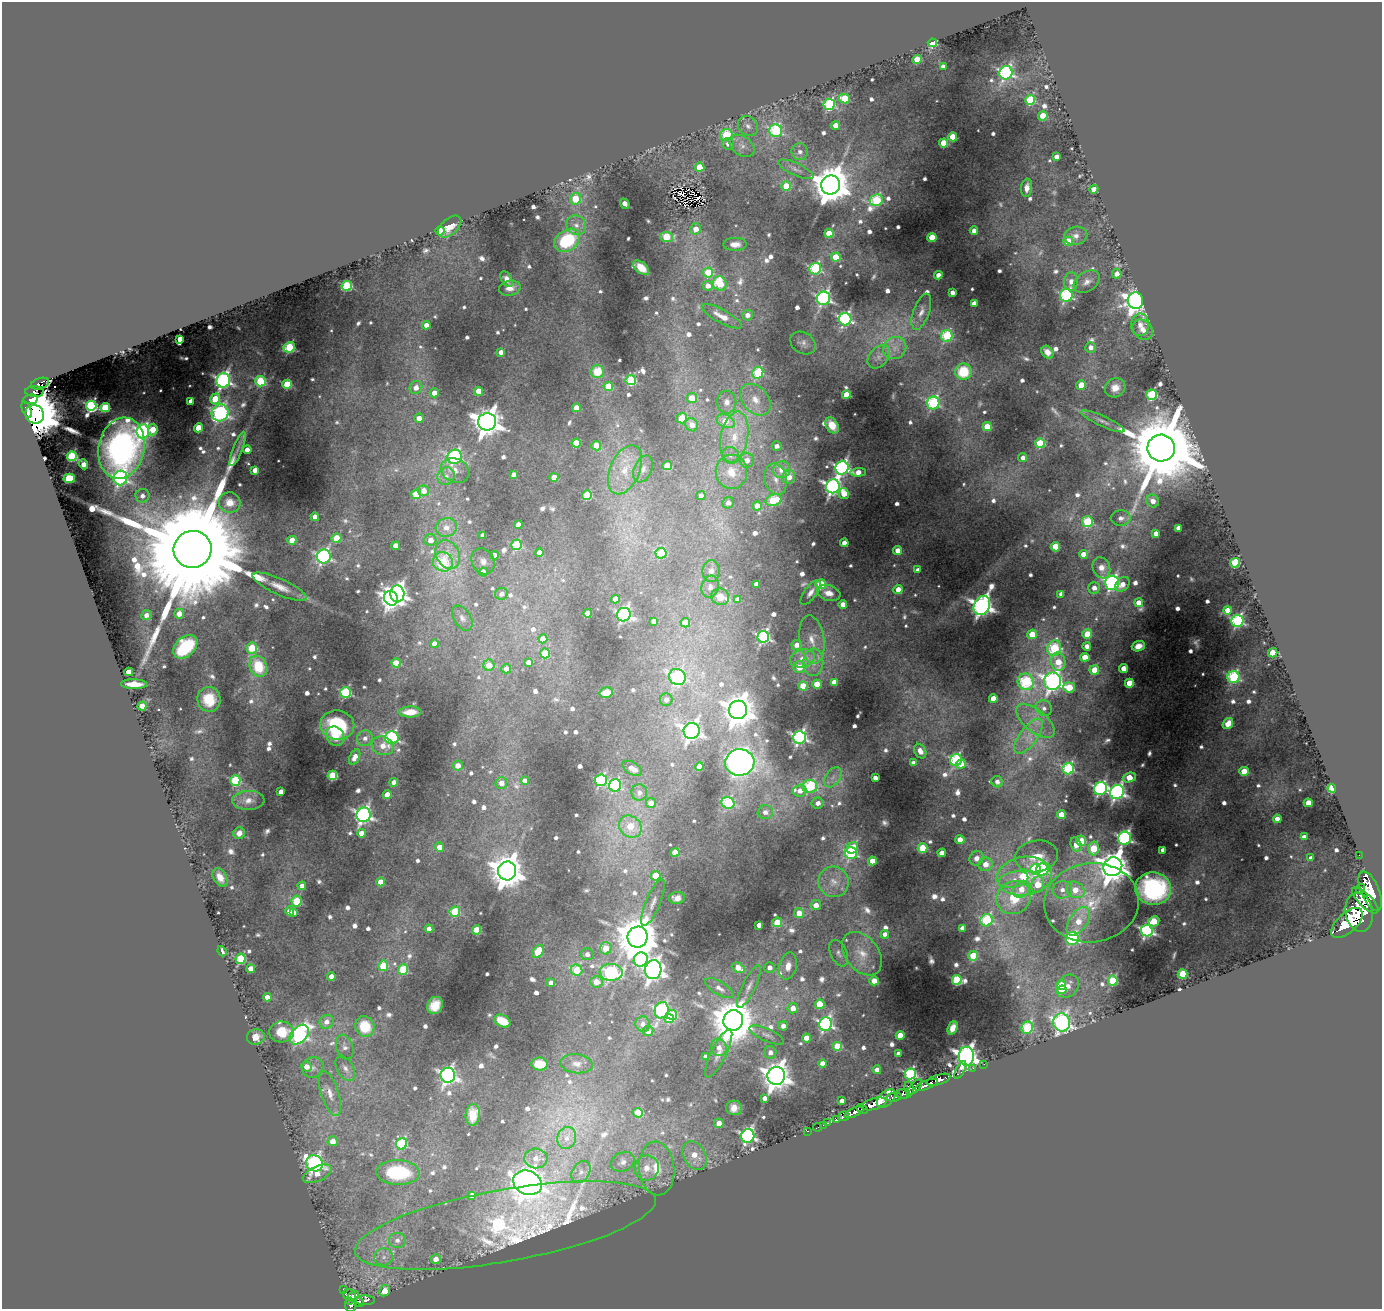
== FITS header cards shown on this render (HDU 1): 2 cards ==
NAXIS1  =                 1380
NAXIS2  =                 1307

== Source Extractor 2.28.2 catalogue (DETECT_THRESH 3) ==
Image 1380 x 1307 px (HDU 1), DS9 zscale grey, 1 PNG px = 1 image px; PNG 1384 x 1311 px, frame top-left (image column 1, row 1307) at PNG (2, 2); each listed source drawn as its Kron ellipse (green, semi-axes under 4 px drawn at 4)
Background 1.3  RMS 0.028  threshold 0.0836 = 3 sigma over >= 5 px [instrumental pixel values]
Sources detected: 893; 1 with non-positive FLUX_AUTO (blend fragments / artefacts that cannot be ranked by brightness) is neither listed nor drawn; of the other 892, the 500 brightest by FLUX_AUTO listed and drawn (392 fainter detections omitted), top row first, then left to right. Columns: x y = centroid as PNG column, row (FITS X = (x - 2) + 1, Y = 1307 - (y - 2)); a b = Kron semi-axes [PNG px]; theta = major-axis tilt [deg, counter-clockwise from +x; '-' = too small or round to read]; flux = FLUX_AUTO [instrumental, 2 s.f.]
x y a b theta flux
932 43 4 4 - 180
917 59 4 4 - 71
943 67 4 4 - 14
1006 73 7 6 - 410
844 98 6 5 - 79
1030 100 5 5 - 140
829 105 6 5 - 240
1043 116 4 4 - 69
748 126 11 9 -44 12
836 126 4 4 - 29
776 131 6 6 - 220
726 135 6 6 - 110
953 137 4 4 - 63
944 143 4 4 - 61
728 144 6 6 - 15
742 146 14 9 -36 17
800 152 8 8 - 11
1057 157 4 4 - 14
700 167 4 4 - 44
796 169 19 6 -24 12
830 185 10 9 - 6000
786 186 5 4 - 62
1027 188 9 5 84 12
1094 189 4 4 - 25
576 199 6 5 - 63
876 200 6 6 - 140
625 204 5 4 - 16
576 225 10 9 - 15
450 227 14 8 41 29
696 229 5 5 - 24
440 231 4 4 - 17
974 231 4 4 - 15
829 233 4 4 - 50
1076 236 11 9 12 13
666 237 6 5 - 110
932 237 4 4 - 58
567 240 14 10 37 160
1068 241 5 4 - 52
735 244 12 6 0 15
836 257 4 4 - 62
641 268 9 5 -40 32
815 269 6 6 - 240
708 273 5 5 - 68
1117 274 5 5 - 17
938 275 4 4 - 15
507 279 8 5 -60 11
1071 281 9 7 86 17
1087 282 14 9 33 15
720 283 7 6 - 77
347 286 5 5 - 180
708 286 5 5 - 18
510 288 11 7 12 16
952 292 4 4 - 12
1066 295 6 6 - 270
823 298 7 6 - 520
1135 301 8 7 - 1600
974 303 4 4 - 16
921 312 19 8 70 16
747 315 5 5 - 14
722 316 22 6 -29 23
845 319 6 6 - 450
426 325 4 4 - 20
1140 325 11 9 82 14
1143 330 11 9 -47 17
947 336 6 5 - 160
180 339 4 4 - 22
803 343 13 10 -33 12
289 347 6 5 - 160
1090 347 5 5 - 13
895 348 12 10 39 22
501 352 4 4 - 14
1047 352 7 5 -51 16
879 357 13 9 48 16
597 372 6 6 - 55
963 372 8 8 - 83
758 373 6 5 - 170
223 380 7 7 - 630
631 380 5 5 - 170
260 381 5 5 - 150
40 384 9 5 18 120
287 384 4 4 - 100
1081 385 5 4 - 35
608 386 4 4 - 54
416 388 7 6 - 18
1115 388 10 9 - 21
479 391 4 4 - 51
35 392 9 5 0 180
434 393 4 4 - 22
846 395 4 4 - 49
1151 395 5 5 - 210
692 398 5 5 - 34
30 399 7 4 8 2000
215 399 5 5 - 74
755 400 18 12 -48 34
191 401 4 4 - 16
727 402 11 10 - 17
933 403 6 6 - 240
91 406 5 5 - 400
105 407 5 4 - 120
576 408 4 4 - 32
27 410 9 4 -69 910
220 413 9 8 - 520
35 414 9 9 - 17000
419 418 5 4 - 21
682 418 5 5 - 68
726 421 9 6 -26 48
1103 421 24 5 -24 13
487 422 9 8 - 2700
692 425 7 6 - 23
832 425 9 6 -58 28
987 427 4 4 - 53
199 428 4 4 - 64
153 429 6 5 - 51
143 431 7 6 - 450
734 437 26 13 79 65
576 443 4 4 - 78
1040 443 5 5 - 110
596 446 5 5 - 32
777 446 5 4 - 11
122 448 31 23 78 790
1161 448 14 13 - 33000
238 449 18 4 68 11
247 450 4 4 - 23
731 455 9 8 - 11
72 456 5 5 - 180
455 457 7 7 - 380
1023 458 4 4 - 11
747 460 7 7 - 16
83 464 5 4 - 19
667 466 4 4 - 63
842 468 7 6 - 610
643 469 14 9 67 13
255 470 4 4 - 18
455 470 14 12 -24 23
625 470 26 15 66 54
782 470 8 8 - 27
731 472 17 16 - 44
858 472 8 4 3 20
514 475 4 4 - 23
446 476 9 8 - 13
554 477 4 4 - 34
789 477 7 6 - 38
69 478 6 4 -3 140
120 478 7 7 - 400
776 479 16 11 -75 28
833 486 7 6 - 880
424 491 5 5 - 26
416 494 5 5 - 68
844 494 5 5 - 28
587 495 5 4 - 120
142 496 7 7 - 13
701 496 4 4 - 12
773 500 8 5 17 97
1153 501 7 6 - 13
230 502 11 10 - 20
728 503 6 5 - 11
757 506 4 4 - 29
315 517 4 4 - 15
1121 518 10 7 3 11
1087 522 5 5 - 150
518 525 4 4 - 21
446 527 11 9 22 24
1178 528 4 4 - 16
1156 534 4 4 - 17
483 535 4 4 - 15
337 538 5 4 - 83
292 540 4 4 - 41
430 540 6 6 - 21
844 543 4 4 - 23
516 545 5 5 - 160
396 546 4 4 - 25
1055 547 5 4 - 77
193 549 19 18 - 110000
898 551 4 4 - 26
539 552 4 4 - 18
661 553 5 5 - 100
448 554 15 11 -62 34
1083 554 4 4 - 29
494 555 4 4 - 28
324 556 7 7 - 450
483 561 13 11 -61 18
443 562 10 9 - 120
1235 563 5 4 - 140
1101 568 11 8 -68 22
918 570 4 4 - 12
711 571 11 8 -89 12
483 572 4 4 - 25
1112 583 7 7 - 460
756 584 4 4 - 14
821 584 5 5 - 110
1122 584 8 6 49 17
280 587 29 8 -24 31
710 587 11 8 76 11
1094 588 6 5 - 15
898 589 5 4 - 27
810 592 14 6 53 12
829 593 12 7 -16 17
397 594 8 7 - 900
501 594 6 6 - 13
1061 594 4 4 - 12
720 597 9 8 - 20
391 598 7 6 - 1000
615 599 4 4 - 26
737 599 4 4 - 14
1139 603 4 4 - 29
843 604 4 4 - 22
982 605 10 7 62 1300
1227 610 4 4 - 26
588 613 4 4 - 53
179 614 5 5 - 21
146 615 5 5 - 12
624 615 7 6 - 540
462 618 14 8 -58 11
653 621 4 4 - 11
1237 621 6 6 - 310
685 623 5 4 - 56
1032 634 5 4 - 62
1087 634 5 5 - 75
763 637 6 6 - 430
543 639 4 4 - 38
812 640 24 12 -82 35
434 644 4 4 - 15
797 645 5 5 - 17
1087 646 4 4 - 15
1138 646 7 5 18 16
185 647 14 9 43 150
252 648 6 5 - 95
1054 648 8 7 - 160
545 653 5 4 - 86
1273 653 5 4 - 62
1085 657 4 4 - 47
802 658 12 9 15 23
528 662 4 4 - 14
813 662 14 10 88 21
1058 662 9 7 -80 45
396 663 4 4 - 56
489 665 5 5 - 32
258 666 11 8 -67 74
799 667 6 6 - 28
1124 668 4 4 - 35
506 669 5 4 - 17
1094 670 5 5 - 66
129 672 4 4 - 59
677 677 8 7 - 290
1234 677 6 6 - 250
1053 681 8 8 - 1100
834 682 4 4 - 18
1026 682 8 8 - 200
1129 683 4 4 - 62
134 684 13 5 -1 36
817 684 4 4 - 47
803 686 4 4 - 44
1069 687 6 5 - 60
345 692 5 5 - 220
606 693 7 5 14 38
209 699 12 11 - 50
993 699 4 4 - 43
666 700 6 6 - 13
142 706 4 4 - 58
1044 708 8 7 - 12
738 710 9 9 - 2900
410 712 11 5 1 35
1035 721 23 11 -39 37
1228 724 6 4 53 26
337 725 17 14 -9 150
692 731 8 8 - 1000
335 736 10 8 -57 29
1029 736 20 9 53 30
800 737 6 6 - 480
365 738 8 7 - 13
392 738 7 6 - 350
383 746 11 9 -21 28
920 751 8 5 -60 20
355 757 8 5 63 19
956 760 6 5 - 260
740 762 14 13 - 1200
913 763 4 4 - 12
961 764 5 4 - 22
458 766 5 5 - 22
699 767 4 4 - 39
632 768 11 6 -31 17
1068 769 5 5 - 230
1244 771 4 4 - 63
332 775 5 4 - 140
833 777 11 7 55 13
875 778 4 4 - 13
1129 778 7 4 19 45
235 780 5 5 - 180
601 780 6 6 - 250
525 781 4 4 - 24
394 782 4 4 - 16
997 782 6 5 - 12
501 783 6 6 - 17
615 785 6 6 - 200
810 786 7 6 - 200
1332 788 4 4 - 130
1100 789 6 6 - 440
800 791 6 6 - 16
281 792 4 4 - 18
639 792 8 8 - 12
1117 792 7 7 - 640
387 795 4 4 - 33
248 800 16 9 2 20
651 803 5 5 - 24
728 803 6 5 - 150
818 803 6 5 - 15
1308 803 4 4 - 48
765 812 8 7 - 14
364 815 7 7 - 750
1061 815 4 4 - 39
1277 819 4 4 - 19
630 827 12 10 -41 54
239 833 6 5 - 15
362 833 4 4 - 34
1304 837 4 4 - 15
1124 838 7 6 - 440
960 840 4 4 - 24
1081 841 5 5 - 56
1076 845 7 5 -66 37
439 847 4 4 - 26
853 848 6 5 - 64
923 848 5 5 - 99
1094 848 7 5 -87 100
1163 850 4 4 - 12
675 852 4 4 - 48
851 853 6 6 - 210
942 853 4 4 - 28
1359 855 2 2 - 13
1036 856 21 16 9 43
976 858 7 7 - 13
1311 858 4 4 - 12
872 861 4 4 - 42
985 864 7 7 - 23
1113 867 10 9 - 3900
1035 869 5 5 - 230
1042 869 6 6 - 220
507 871 9 9 - 4200
656 876 5 5 - 70
1024 876 28 19 8 100
220 877 10 6 -60 25
1013 880 15 8 13 21
381 882 4 4 - 30
833 882 15 15 - 32
1038 885 8 6 79 51
302 886 4 4 - 17
1021 889 9 7 45 29
1153 889 18 16 -8 300
1360 889 5 3 - 560
1062 890 10 8 17 19
1075 890 10 7 -28 37
1370 891 21 9 -67 7300
677 898 8 6 2 15
1014 898 18 16 34 78
1365 900 17 6 -44 4400
297 901 5 5 - 130
653 903 25 7 67 18
1092 903 47 39 7 140
816 905 5 5 - 22
290 911 5 4 - 29
455 912 5 5 - 120
1359 912 19 13 -80 11000
293 913 4 4 - 19
799 913 5 5 - 28
987 920 6 6 - 190
1078 921 16 9 57 35
1154 921 5 5 - 49
777 922 5 4 - 64
1347 923 19 10 42 9000
759 925 4 4 - 16
963 928 4 4 - 25
429 929 4 4 - 22
477 930 4 4 - 73
1147 931 6 6 - 510
885 934 4 4 - 14
637 937 10 10 - 8500
1072 938 6 6 - 250
606 948 6 5 - 43
222 951 5 3 - 16
538 951 7 5 53 71
839 953 14 8 -65 11
587 954 6 6 - 13
862 954 24 16 -51 45
973 956 5 4 - 90
241 959 5 5 - 150
641 959 7 6 - 260
383 966 5 5 - 79
788 966 14 8 77 21
738 968 7 4 -27 34
769 968 5 5 - 13
251 969 4 4 - 28
403 970 5 5 - 110
577 970 6 5 - 93
653 970 9 8 - 1300
611 972 11 8 -5 440
1183 974 5 4 - 120
331 976 4 4 - 15
957 980 5 5 - 160
874 981 4 4 - 41
1113 981 5 5 - 110
596 982 6 5 - 30
551 983 4 4 - 12
1061 985 5 4 - 51
1068 986 12 10 46 21
749 987 23 6 64 16
719 988 16 6 -31 12
1062 990 5 4 - 34
267 997 4 4 - 19
820 1004 5 4 - 71
435 1005 9 7 59 46
793 1008 5 5 - 22
662 1010 8 6 71 390
672 1015 5 5 - 86
669 1019 5 4 - 41
733 1020 10 10 - 7900
502 1021 8 5 -29 45
327 1022 7 6 - 16
1062 1022 9 8 - 670
643 1024 8 7 - 14
825 1024 6 6 - 490
365 1026 10 9 - 72
783 1026 4 4 - 15
953 1028 7 4 67 13
1027 1028 6 5 - 140
648 1031 5 5 - 18
281 1032 12 10 3 44
299 1035 11 7 48 500
767 1035 19 6 -24 11
900 1036 4 4 - 48
256 1037 9 7 10 27
806 1038 4 4 - 30
837 1046 5 4 - 82
345 1047 12 8 -74 12
719 1047 9 7 -63 17
770 1052 6 6 - 12
719 1053 27 7 64 19
898 1054 4 3 - 12
966 1056 9 7 -90 1600
706 1057 4 4 - 12
539 1064 8 6 -6 38
576 1064 16 9 -5 19
823 1064 4 4 - 34
984 1064 2 2 - 26
307 1067 5 5 - 23
313 1068 11 10 - 14
345 1068 14 8 -61 13
973 1068 2 2 - 21
877 1070 4 4 - 18
960 1070 10 3 62 250
910 1074 5 5 - 360
448 1075 7 7 - 740
776 1076 9 9 - 2500
938 1080 12 5 16 2300
926 1085 12 4 22 2200
915 1087 9 4 49 750
909 1089 7 4 -81 830
330 1093 24 8 -72 26
903 1094 6 5 - 880
894 1097 7 4 9 770
765 1098 4 4 - 13
886 1098 11 7 44 1900
842 1101 4 4 - 13
874 1104 13 5 15 3900
734 1108 8 7 - 19
862 1109 6 4 -28 930
854 1112 10 4 25 1900
638 1113 5 4 - 76
473 1115 11 7 85 43
844 1116 5 5 - 450
836 1119 4 3 - 250
719 1123 5 4 - 21
828 1123 4 3 - 67
823 1125 2 2 - 13
817 1127 4 2 - 28
807 1131 3 2 - 27
748 1136 7 6 - 600
567 1138 11 9 70 19
333 1141 5 5 - 26
402 1144 6 5 - 200
695 1155 15 11 -60 45
536 1158 11 10 - 21
623 1162 12 9 26 12
315 1163 8 8 - 640
647 1168 12 12 - 28
657 1169 27 17 -85 66
581 1172 12 8 56 15
398 1173 22 12 -2 160
317 1174 15 7 24 26
527 1183 15 12 -21 3700
472 1195 4 4 - 13
505 1225 152 36 10 820
397 1240 8 7 - 12
384 1257 9 8 - 13
436 1259 5 5 - 18
344 1289 3 3 - 60
384 1291 6 5 - 38
349 1295 7 5 -34 560
352 1298 8 4 49 790
365 1300 10 5 -2 500
359 1302 5 3 - 390
350 1305 7 5 -86 780
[392 fainter detections neither listed nor drawn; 1 non-positive-flux detection neither listed nor drawn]